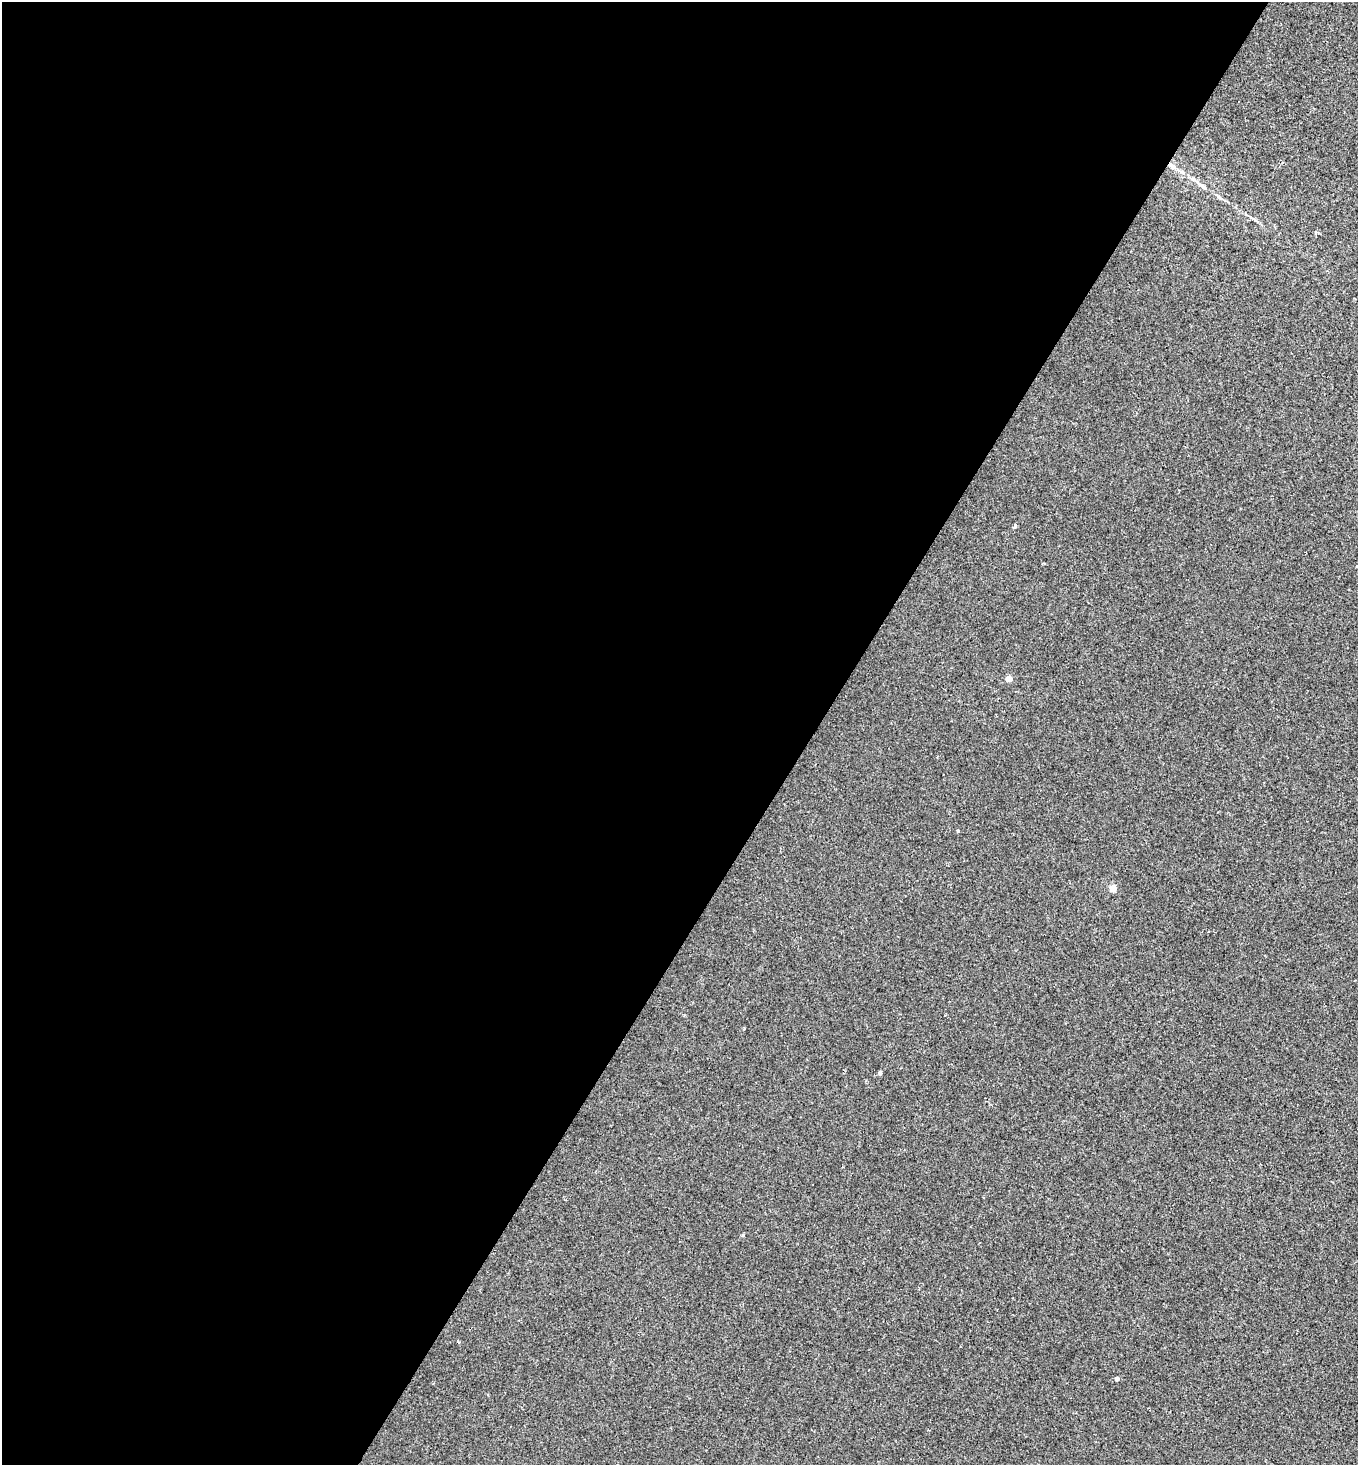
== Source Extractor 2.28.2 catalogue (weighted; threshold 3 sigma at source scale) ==
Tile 5 of 4 x 4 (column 1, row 2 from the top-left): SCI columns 146-1501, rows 2925-4387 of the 5857 x 5849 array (HDU 1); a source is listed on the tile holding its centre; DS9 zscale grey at full resolution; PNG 1360 x 1467 px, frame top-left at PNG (2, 2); no overlay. Shown black and unused: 60% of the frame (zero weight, under 2 of 3 exposures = <1% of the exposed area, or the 3 px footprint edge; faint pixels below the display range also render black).
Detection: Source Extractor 2.28.2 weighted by HDU 2 'WHT'; one run over the whole footprint, this tile lists its part. Background 3.64e-04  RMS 0.0048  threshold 0.0216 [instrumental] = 3 sigma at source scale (4.5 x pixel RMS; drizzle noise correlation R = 1.50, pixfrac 1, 0.05/0.05 arcsec/px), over >= 5 px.
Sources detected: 12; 1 inside a brighter listed object's ellipse — not listed separately; the other 11 listed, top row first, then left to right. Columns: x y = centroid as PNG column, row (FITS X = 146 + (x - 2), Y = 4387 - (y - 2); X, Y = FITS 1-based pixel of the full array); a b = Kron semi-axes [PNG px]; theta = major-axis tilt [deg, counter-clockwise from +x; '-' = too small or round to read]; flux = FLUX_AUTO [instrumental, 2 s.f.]
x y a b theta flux
1172 165 13 6 -32 3.1
1203 186 15 4 -35 1.7
1316 232 5 3 - 0.53
1015 526 4 4 - 0.98
1357 566 4 3 - 0.44
1009 679 5 5 - 4.3
958 831 4 3 - 0.65
1113 888 5 4 - 7.7
880 1073 4 4 - 0.86
743 1235 5 4 - 0.52
1117 1379 4 4 - 1.7
Overlapping masked pixels (flux is a lower limit): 1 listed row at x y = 1172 165
Isophote crosses this tile's border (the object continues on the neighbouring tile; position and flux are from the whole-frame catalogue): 1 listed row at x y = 1357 566